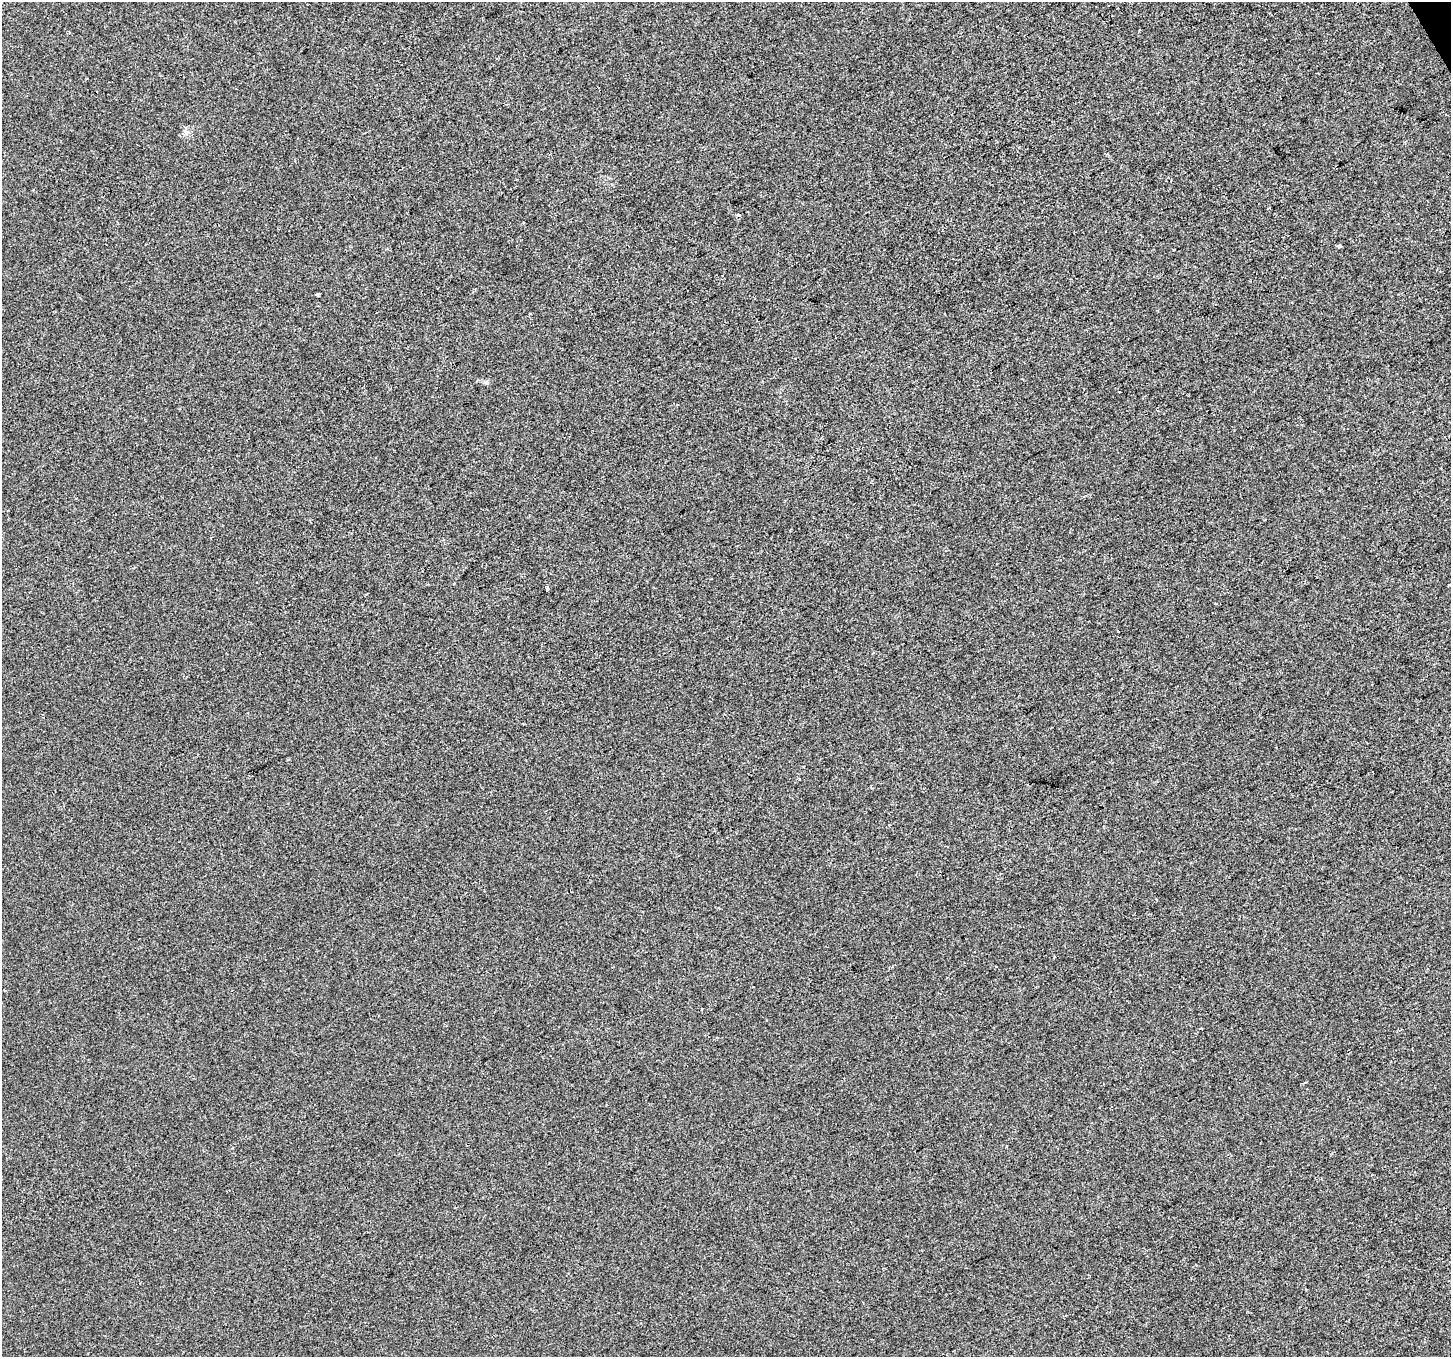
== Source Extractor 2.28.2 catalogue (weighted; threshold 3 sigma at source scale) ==
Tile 10 of 4 x 4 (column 2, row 3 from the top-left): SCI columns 1452-2900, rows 1520-2874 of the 5799 x 5687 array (HDU 1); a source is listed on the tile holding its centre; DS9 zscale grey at full resolution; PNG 1453 x 1359 px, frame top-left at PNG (2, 2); no overlay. Shown black and unused: <1% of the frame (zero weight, under 2 of 3 exposures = <1% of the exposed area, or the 3 px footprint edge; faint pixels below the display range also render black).
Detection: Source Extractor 2.28.2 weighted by HDU 2 'WHT'; one run over the whole footprint, this tile lists its part. Background 0.00151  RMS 0.0057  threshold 0.0255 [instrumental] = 3 sigma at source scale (4.5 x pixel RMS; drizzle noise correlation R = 1.50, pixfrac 1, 0.0396/0.0396 arcsec/px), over >= 5 px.
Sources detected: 9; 2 cosmic-ray / hot-pixel residue — not listed; the other 7 listed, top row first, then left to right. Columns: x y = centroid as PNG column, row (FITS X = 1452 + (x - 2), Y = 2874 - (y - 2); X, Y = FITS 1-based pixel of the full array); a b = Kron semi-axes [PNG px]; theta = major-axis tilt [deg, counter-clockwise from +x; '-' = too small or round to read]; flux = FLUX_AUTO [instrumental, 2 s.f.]
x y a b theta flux
69 32 4 3 - 0.71
186 132 8 7 - 2.1
942 231 3 3 - 0.53
1339 246 4 3 - 1.3
317 294 5 3 - 0.8
547 589 3 3 - 2.3
1305 1082 4 3 - 0.59